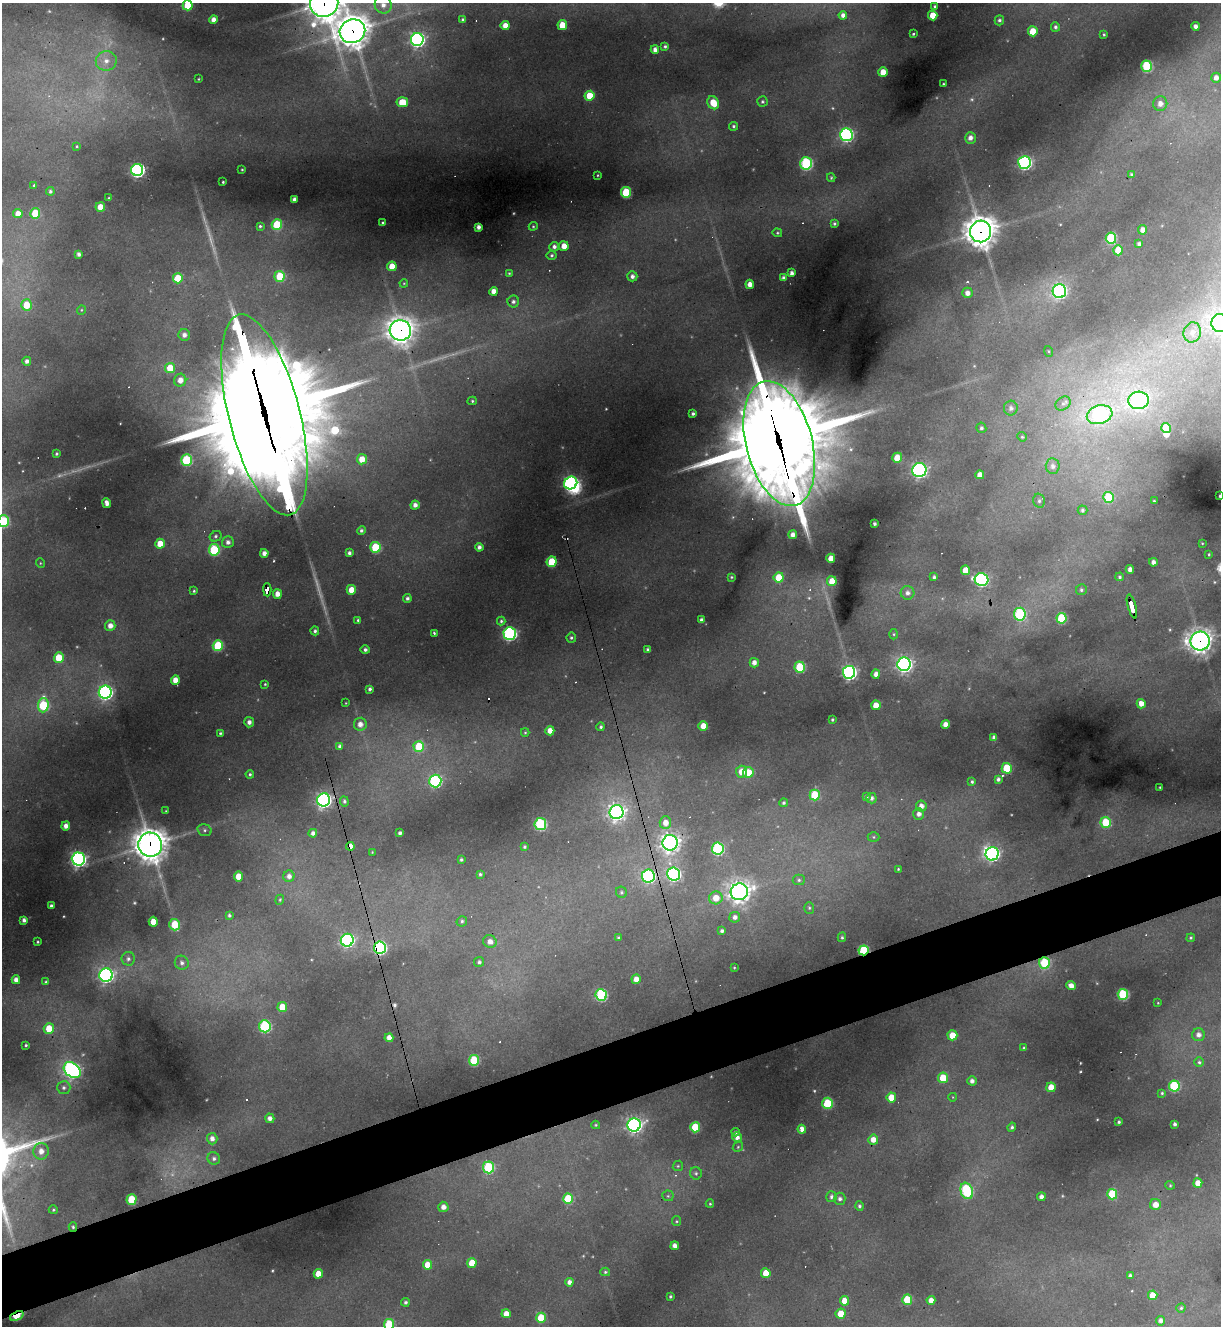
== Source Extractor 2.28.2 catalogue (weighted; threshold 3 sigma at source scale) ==
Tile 7 of 4 x 4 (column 3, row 2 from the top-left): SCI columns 2703-3921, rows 2651-3974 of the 5283 x 5299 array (HDU 1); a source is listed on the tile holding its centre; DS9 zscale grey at full resolution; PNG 1223 x 1328 px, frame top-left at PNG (2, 3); each listed source drawn as its Kron ellipse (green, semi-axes under 4 px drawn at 4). Shown black and unused: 5% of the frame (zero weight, under 3 of 4 exposures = <1% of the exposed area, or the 3 px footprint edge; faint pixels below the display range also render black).
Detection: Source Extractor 2.28.2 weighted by HDU 2 'WHT'; one run over the whole footprint, this tile lists its part. Background 0.287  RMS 0.011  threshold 0.0512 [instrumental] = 3 sigma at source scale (4.5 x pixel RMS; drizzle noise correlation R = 1.50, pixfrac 1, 0.05/0.05 arcsec/px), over >= 5 px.
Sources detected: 368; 7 too faint to see at this stretch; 3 inside a brighter object's white glare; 14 cosmic-ray / hot-pixel residue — neither listed nor drawn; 1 inside a brighter listed object's ellipse — not listed separately; the other 343 listed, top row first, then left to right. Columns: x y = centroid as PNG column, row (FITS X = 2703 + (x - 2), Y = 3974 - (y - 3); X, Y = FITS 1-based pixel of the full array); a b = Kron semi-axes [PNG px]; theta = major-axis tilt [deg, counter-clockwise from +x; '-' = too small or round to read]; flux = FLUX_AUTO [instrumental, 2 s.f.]
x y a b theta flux
324 3 14 13 - 2000
188 5 5 5 - 36
383 5 9 8 - 8.2
934 6 3 3 - 1.5
843 15 4 4 - 5.3
933 15 5 4 - 18
213 20 4 4 - 6.5
463 20 3 3 - 2.6
999 20 5 4 - 2.9
505 25 4 4 - 11
562 25 5 5 - 24
1195 26 4 4 - 5.3
1055 27 5 4 - 2.9
352 31 13 12 - 1700
1033 31 5 5 - 22
913 34 3 2 - 1.4
1104 34 3 2 - 1.3
417 39 6 6 - 340
665 46 4 4 - 2.1
655 50 4 4 - 6
106 61 10 10 - 11
1147 66 5 5 - 91
883 72 5 4 - 18
1216 78 5 4 - 6.2
198 79 4 3 - 0.9
943 84 3 2 - 1.4
590 96 5 5 - 26
402 102 6 5 - 26
762 102 5 5 - 2
713 103 7 5 -60 24
1160 104 7 7 - 8.2
734 126 4 4 - 2
846 135 6 6 - 230
970 138 6 5 - 7.1
77 146 4 3 - 1.2
806 163 6 6 - 150
1024 163 6 6 - 250
137 170 6 6 - 260
242 170 3 2 - 0.89
598 175 3 2 - 0.83
1131 175 4 4 - 2.1
831 178 4 4 - 1.3
223 182 3 3 - 1.2
34 185 3 3 - 1.3
50 191 4 4 - 2.3
626 192 5 5 - 63
109 198 4 4 - 1.2
294 200 4 4 - 5.1
100 207 5 5 - 15
18 213 4 4 - 9.2
35 213 5 5 - 34
383 223 4 3 - 2.5
835 224 4 4 - 2
277 225 5 5 - 50
260 226 4 4 - 1.7
533 226 4 4 - 1.4
479 227 4 4 - 5.8
1143 230 4 4 - 8.1
981 231 11 10 - 1700
777 233 5 4 - 1.5
1111 238 5 5 - 75
1139 244 4 4 - 3.2
564 246 5 4 - 12
554 247 5 4 - 3.9
1118 250 5 5 - 26
79 254 4 4 - 3.7
552 255 5 4 - 2.1
392 266 5 4 - 19
509 273 4 4 - 1.2
792 273 4 4 - 4.7
280 276 5 5 - 41
632 276 5 5 - 4.4
178 278 5 5 - 28
784 278 4 4 - 4.9
404 283 4 3 - 1
750 284 4 4 - 9.2
494 291 4 4 - 9.4
1059 291 7 7 - 310
967 293 5 5 - 6.7
513 302 6 6 - 3.4
26 305 5 5 - 20
81 310 5 3 - 0.98
1220 323 9 8 - 570
400 330 11 10 - 1300
1192 332 10 8 76 9.2
184 335 6 5 - 5.5
1048 351 5 3 - 1.1
27 361 4 4 - 4.2
170 368 5 5 - 27
180 380 6 6 - 8.7
1139 400 10 8 3 380
472 401 5 4 - 1.8
1063 403 8 6 38 4.2
1011 408 7 7 - 4.5
693 413 3 3 - 2.5
264 415 103 35 -76 35000
1100 415 13 9 16 230
981 428 5 5 - 2.7
1166 428 5 5 - 29
1022 437 5 4 - 1.6
779 443 64 33 -76 18000
56 454 3 3 - 1.7
897 458 5 5 - 27
362 459 5 5 - 16
186 460 5 5 - 82
1053 466 7 7 - 5.9
919 470 7 7 - 280
980 475 4 4 - 9.4
571 483 7 6 - 280
1220 496 3 3 - 1.5
1108 497 5 5 - 46
1039 501 7 5 -76 3.1
1154 501 3 2 - 1
107 503 5 4 - 7.2
415 505 4 4 - 6
1082 510 5 5 - 2.6
4 521 6 5 - 75
874 524 3 3 - 2.7
361 530 4 4 - 2.6
793 535 4 4 - 6.4
216 536 6 5 - 2.3
228 542 6 6 - 4.6
1202 543 4 2 - 0.85
160 544 5 4 - 16
375 547 5 5 - 59
479 547 4 4 - 4.5
214 550 5 5 - 81
264 553 4 4 - 6.3
349 553 4 3 - 3.1
1209 554 3 2 - 1.1
831 558 4 4 - 12
552 562 5 5 - 42
1153 562 4 4 - 5.1
40 563 5 3 - 0.96
1130 569 4 4 - 5.7
966 570 5 4 - 20
731 577 4 3 - 1.4
779 577 5 5 - 31
934 577 4 3 - 2.4
1120 577 4 4 - 2.3
981 580 7 6 - 220
832 581 5 4 - 16
267 590 6 3 -88 38
351 590 5 4 - 17
1081 590 6 5 - 2.4
194 591 4 3 - 1.6
907 593 7 6 - 5
277 594 5 4 - 9.1
407 598 4 4 - 3.1
1132 606 12 3 -75 100
1020 614 6 6 - 110
1062 618 5 5 - 65
358 620 4 4 - 1.8
701 620 4 3 - 3.9
501 621 4 4 - 1.9
110 626 5 5 - 8.3
315 631 4 4 - 2.7
434 633 4 2 - 1.7
510 634 6 6 - 250
894 634 5 3 - 1.3
571 638 5 5 - 2
1200 641 9 9 - 830
218 646 5 5 - 69
365 650 4 4 - 3.1
648 650 4 3 - 3.1
59 658 5 5 - 29
754 663 4 4 - 6.9
904 664 7 6 - 390
800 667 5 5 - 61
849 672 6 6 - 370
876 674 4 4 - 7.3
175 680 5 4 - 11
265 684 4 4 - 1.2
370 689 4 3 - 2.9
105 692 6 6 - 280
346 703 3 2 - 0.72
1141 704 4 4 - 9.3
43 705 7 5 87 75
876 705 5 4 - 16
832 720 3 3 - 1.7
249 722 5 5 - 5.2
360 724 6 6 - 7.7
945 724 4 4 - 7.6
703 726 5 4 - 14
601 727 4 4 - 2.4
550 731 4 4 - 11
525 732 4 4 - 1.4
221 733 4 3 - 1.4
994 738 4 3 - 4.4
340 746 4 4 - 2.9
419 746 5 5 - 45
1007 768 5 5 - 38
742 772 6 5 - 17
748 772 5 5 - 23
250 774 4 4 - 1.9
998 779 4 3 - 2.9
435 781 6 6 - 160
972 782 4 3 - 2
1160 787 3 2 - 1
815 795 5 5 - 54
866 797 4 4 - 2.5
871 798 5 5 - 4
324 800 6 6 - 340
344 801 5 4 - 2.4
784 803 4 4 - 2
921 806 5 5 - 7.1
166 811 4 3 - 1
616 812 7 7 - 510
919 814 6 5 - 5.7
1106 822 5 5 - 39
665 823 6 6 - 10
540 824 6 6 - 130
66 826 4 4 - 6.8
204 830 7 5 -16 2.8
313 833 4 4 - 4.5
400 833 4 3 - 3.4
873 837 6 5 - 1.8
670 843 8 7 - 620
150 845 12 12 - 1800
350 846 4 4 - 10
525 847 4 4 - 2
718 849 6 6 - 130
372 852 3 2 - 0.75
992 854 7 6 - 310
78 859 6 6 - 400
461 860 3 3 - 1.9
898 869 3 2 - 1
480 874 3 3 - 1.8
674 874 6 6 - 240
239 876 5 5 - 19
289 876 6 5 - 5.5
648 876 6 6 - 170
799 880 6 5 - 2.3
621 892 6 5 - 2.2
739 892 9 8 - 850
716 898 7 6 - 15
280 900 5 4 - 1.3
51 906 3 3 - 2.6
809 908 6 5 - 2
229 915 4 3 - 2
735 917 5 5 - 4.9
24 920 4 4 - 3.7
462 921 5 5 - 2.3
153 922 5 4 - 14
175 925 6 5 - 39
722 931 4 3 - 3.1
842 937 5 4 - 1.9
619 938 3 3 - 2.3
1191 938 4 3 - 1.4
347 940 6 6 - 240
38 942 3 2 - 1.1
490 942 7 6 - 7.3
380 948 6 6 - 200
864 950 5 5 - 77
128 959 7 6 - 3.7
479 962 5 5 - 2.6
182 963 7 6 - 4.3
1044 963 6 5 - 69
734 968 4 2 - 0.89
106 975 7 6 - 300
636 979 4 4 - 10
16 980 4 4 - 6.5
46 982 4 3 - 1.7
1071 986 5 4 - 8.2
1123 994 5 5 - 95
601 995 6 5 - 110
1158 1003 3 2 - 0.79
282 1007 5 5 - 25
265 1026 6 6 - 120
49 1028 5 5 - 23
952 1035 5 5 - 21
1198 1035 6 6 - 5.9
389 1038 4 4 - 8
26 1045 3 3 - 1.5
1024 1048 4 3 - 2
474 1060 5 5 - 70
1199 1062 5 5 - 2
72 1070 9 7 -40 420
943 1078 5 5 - 30
972 1081 4 4 - 4.8
1174 1086 5 5 - 80
1051 1087 5 5 - 17
64 1088 6 6 - 3.4
1162 1093 4 4 - 1.6
891 1097 5 5 - 20
953 1097 4 3 - 0.84
828 1103 5 5 - 57
270 1118 5 4 - 5.3
1119 1122 3 3 - 1.9
1175 1124 3 3 - 2.7
596 1125 4 4 - 1.2
634 1125 7 6 - 390
695 1127 5 5 - 53
1012 1127 4 4 - 2.6
802 1129 4 4 - 8.6
736 1132 4 3 - 2.2
737 1137 5 4 - 6.2
212 1139 6 5 - 6.4
873 1140 5 5 - 11
738 1147 5 4 - 1.4
41 1151 8 7 - 10
214 1158 6 6 - 3.5
678 1166 5 4 - 1.8
488 1167 6 5 - 100
696 1173 6 6 - 2.6
1198 1183 4 4 - 12
1170 1185 5 4 - 1.3
967 1191 8 6 -70 110
1112 1194 5 5 - 47
668 1196 5 5 - 1.9
831 1197 5 5 - 3.5
1041 1197 4 4 - 4.8
131 1199 5 5 - 45
568 1199 5 5 - 57
840 1199 6 5 - 3.7
710 1204 4 4 - 1.4
1155 1205 5 5 - 11
859 1206 5 4 - 2.3
443 1207 5 5 - 7.1
53 1210 5 4 - 1.6
677 1221 5 4 - 1.4
73 1227 5 4 - 1.9
675 1246 4 4 - 7.8
472 1263 5 4 - 25
427 1265 5 4 - 17
605 1272 5 4 - 1.7
766 1273 5 4 - 22
318 1274 5 4 - 15
1130 1275 4 4 - 2.4
569 1282 4 4 - 5.4
1153 1295 5 4 - 18
670 1296 3 3 - 1.6
907 1300 5 5 - 42
931 1300 4 4 - 8.6
845 1301 5 4 - 19
405 1302 4 4 - 2.4
1181 1308 4 4 - 1.8
506 1314 4 4 - 11
841 1314 5 5 - 19
17 1316 7 3 24 50
541 1318 5 5 - 37
1161 1321 5 4 - 4.7
389 1324 5 5 - 57
Overlapping masked pixels (flux is a lower limit): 16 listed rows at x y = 324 3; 352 31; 981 231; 400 330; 264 415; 779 443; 267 590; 1132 606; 1200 641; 150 845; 350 846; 380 948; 864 950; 1044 963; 73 1227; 17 1316
Isophote crosses this tile's border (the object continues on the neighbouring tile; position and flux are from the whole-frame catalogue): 7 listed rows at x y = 324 3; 188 5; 383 5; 1220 323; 1220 496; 4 521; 389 1324